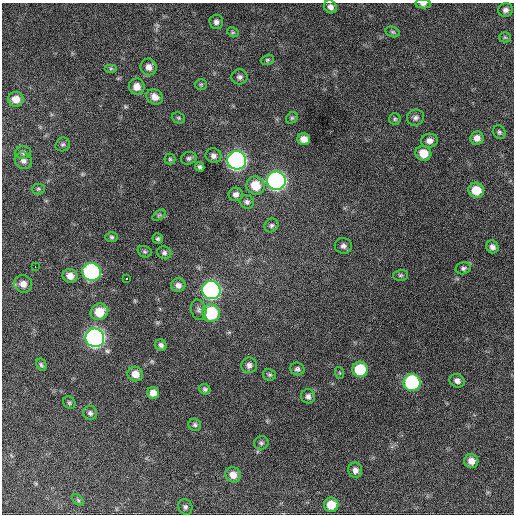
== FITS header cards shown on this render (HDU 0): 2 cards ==
NAXIS1  =                  512 / Axis length
NAXIS2  =                  512 / Axis length

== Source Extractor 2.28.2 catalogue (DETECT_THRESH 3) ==
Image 512 x 512 px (HDU 0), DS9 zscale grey, 1 PNG px = 1 image px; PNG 516 x 516 px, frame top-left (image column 1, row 512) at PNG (2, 3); each listed source drawn as its Kron ellipse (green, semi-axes under 4 px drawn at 4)
Background 634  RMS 25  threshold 75.3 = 3 sigma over >= 5 px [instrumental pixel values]
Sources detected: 82; all 82 listed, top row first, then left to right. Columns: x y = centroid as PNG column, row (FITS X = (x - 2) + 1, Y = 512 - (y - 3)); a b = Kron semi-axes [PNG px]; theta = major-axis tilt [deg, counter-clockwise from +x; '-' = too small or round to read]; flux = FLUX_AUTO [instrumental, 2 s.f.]
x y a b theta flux
423 4 8 4 -2 4700
330 7 7 6 - 7000
506 10 7 7 - 6900
216 22 7 7 - 6000
233 32 6 4 -28 2500
393 32 7 5 -17 3200
505 37 5 5 - 2500
267 60 7 5 15 2900
149 67 8 8 - 9900
111 69 6 4 0 2800
240 77 8 7 - 5600
201 85 6 5 - 2500
137 87 8 8 - 14000
155 97 8 7 - 13000
16 99 8 7 - 17000
178 118 7 5 -21 2800
292 118 6 5 - 2800
416 118 8 8 - 5900
395 119 6 6 - 3100
499 132 7 6 - 3700
477 138 7 6 - 11000
304 139 6 6 - 12000
429 141 8 7 - 9200
63 144 7 6 - 3600
23 152 8 6 -2 4500
423 153 8 7 - 29000
213 156 8 7 - 7200
189 158 8 6 16 4400
170 159 5 5 - 2500
237 160 9 9 - 660000
23 161 9 8 - 8000
200 167 5 4 - 3800
276 181 9 9 - 670000
255 185 9 9 - 33000
38 189 6 5 - 2800
476 190 8 7 - 32000
236 194 7 6 - 7100
247 202 7 6 - 5000
159 215 7 3 36 2400
271 225 7 6 - 4300
112 237 6 5 - 3000
158 239 5 5 - 3200
343 246 8 8 - 6700
492 247 6 6 - 7400
145 252 7 5 -18 2800
164 253 7 6 - 4500
35 267 3 2 - 2200
463 268 8 6 13 4300
92 272 9 9 - 340000
400 275 7 5 2 3400
70 276 7 7 - 13000
126 279 3 2 - 3100
23 284 9 8 - 12000
178 285 7 6 - 7100
211 290 9 9 - 530000
199 310 10 7 -72 6100
99 312 9 8 - 31000
211 313 9 8 - 95000
95 338 9 9 - 790000
161 345 6 5 - 5400
41 365 6 5 - 3300
249 365 8 7 - 6700
297 369 7 6 - 4500
360 369 8 7 - 68000
340 373 6 4 -71 1600
135 374 8 7 - 16000
269 375 6 5 - 3100
457 381 8 6 -26 7400
412 382 8 8 - 200000
205 389 6 5 - 3600
153 393 6 6 - 12000
308 396 7 7 - 6100
69 403 7 5 -45 3200
90 413 7 7 - 4600
195 425 6 6 - 3600
261 443 7 6 - 3800
471 461 7 7 - 13000
355 470 7 7 - 7500
233 475 8 7 - 14000
78 500 7 4 -45 2900
331 505 7 7 - 28000
185 507 8 6 -61 4300
At the frame edge (FLAGS 8, measured only in part): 1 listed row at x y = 423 4